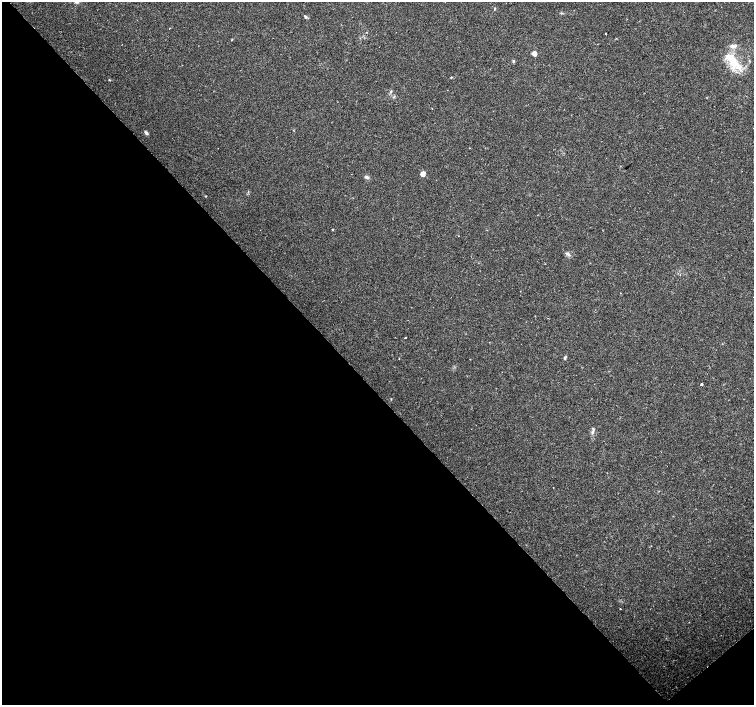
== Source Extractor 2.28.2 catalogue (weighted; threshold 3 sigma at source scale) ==
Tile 14 of 4 x 4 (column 2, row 4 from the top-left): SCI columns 1504-3006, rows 147-1552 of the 6017 x 5985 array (HDU 1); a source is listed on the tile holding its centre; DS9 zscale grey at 2 x 2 block average (1 PNG px = mean of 2 x 2 image px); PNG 756 x 707 px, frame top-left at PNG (2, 2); no overlay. Shown black and unused: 46% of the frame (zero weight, under 2 of 3 exposures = <1% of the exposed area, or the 3 px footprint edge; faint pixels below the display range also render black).
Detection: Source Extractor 2.28.2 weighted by HDU 2 'WHT'; one run over the whole footprint, this tile lists its part. Background 0.0308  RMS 0.0036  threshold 0.0164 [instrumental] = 3 sigma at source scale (4.5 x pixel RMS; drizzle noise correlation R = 1.50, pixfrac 1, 0.0396/0.0396 arcsec/px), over >= 5 px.
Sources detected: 24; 1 inside a brighter listed object's ellipse — not listed separately; the other 23 listed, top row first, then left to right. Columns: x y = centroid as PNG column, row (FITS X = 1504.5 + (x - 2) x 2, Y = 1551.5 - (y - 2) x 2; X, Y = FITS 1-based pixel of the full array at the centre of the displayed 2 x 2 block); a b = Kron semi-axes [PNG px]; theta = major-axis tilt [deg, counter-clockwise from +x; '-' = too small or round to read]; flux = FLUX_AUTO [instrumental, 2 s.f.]
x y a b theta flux
494 9 4 2 - 0.6
305 17 5 3 - 1.2
169 28 2 2 - 0.64
606 34 2 2 - 1.3
734 46 8 5 15 3.5
534 53 3 2 - 14
513 61 4 3 - 0.94
735 63 22 11 -37 19
451 77 3 2 - 0.62
109 80 3 2 - 0.54
391 91 3 3 - 0.79
432 109 2 2 - 0.4
146 133 5 3 - 1.8
423 174 3 2 - 13
367 177 5 4 - 2
206 196 2 2 - 0.49
332 229 2 2 - 0.84
568 254 6 4 -8 1.8
405 338 2 2 - 0.83
565 358 5 3 - 1
701 384 2 2 - 7.4
592 432 5 3 - 1.4
620 609 2 2 - 0.52
Diffuse or blended objects may show on this block-average render without a row.